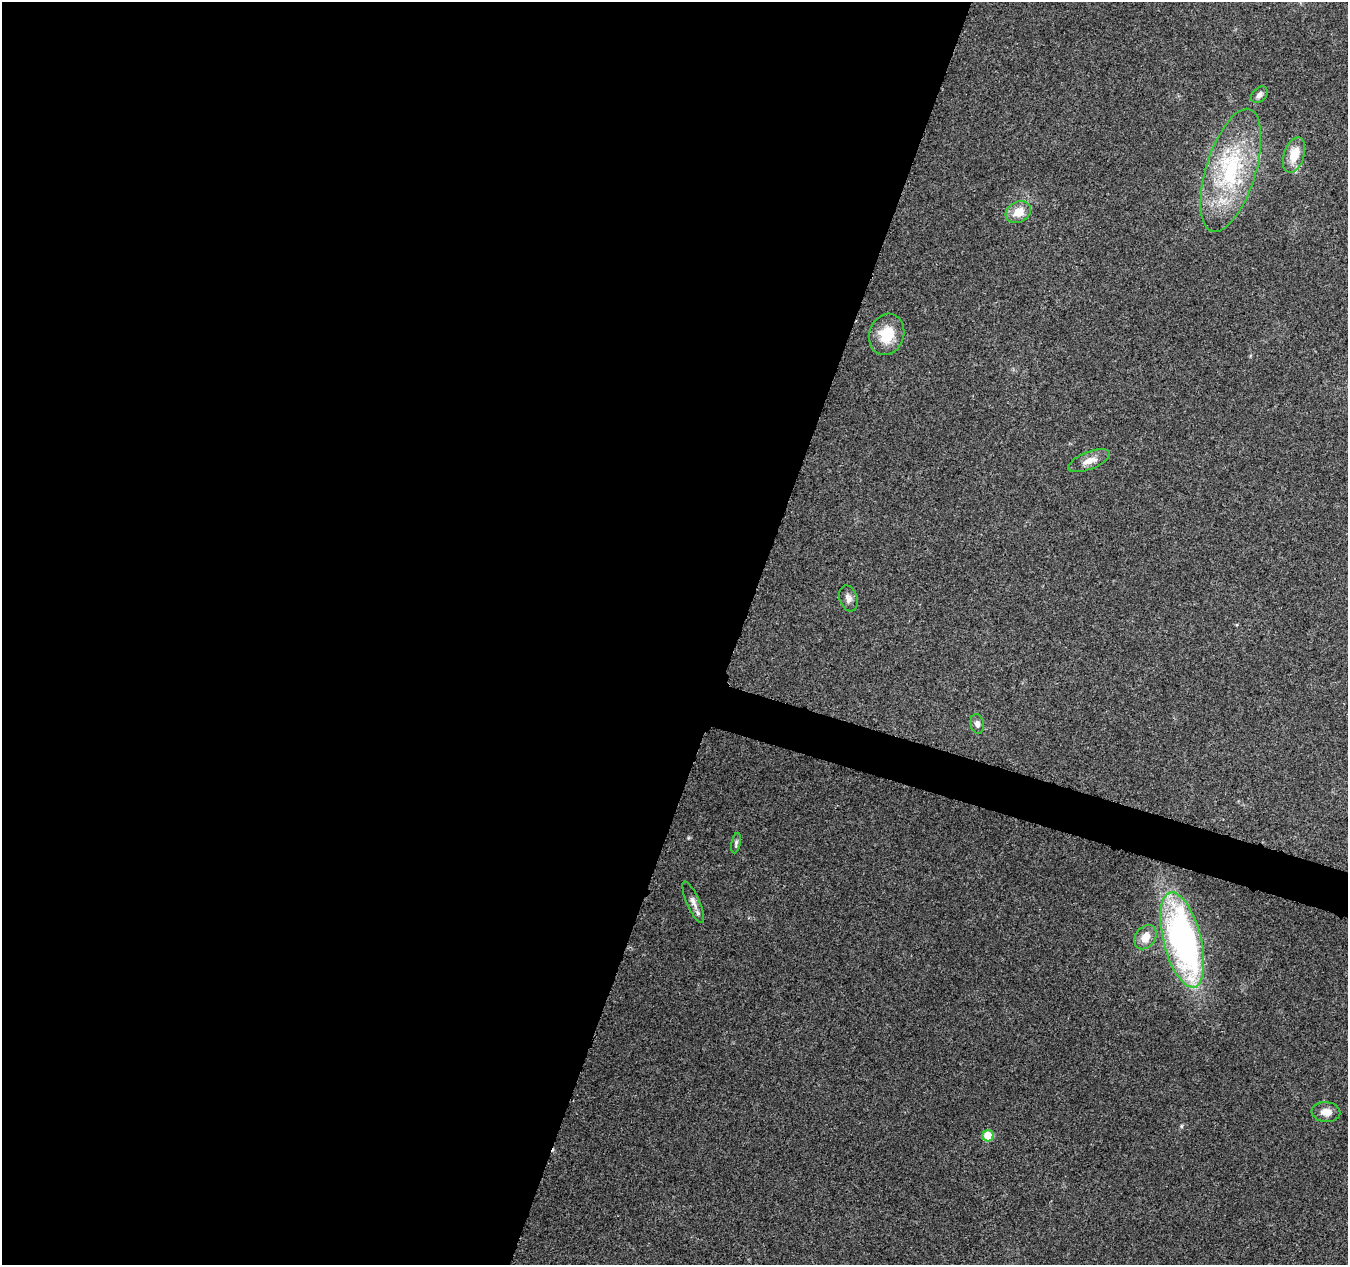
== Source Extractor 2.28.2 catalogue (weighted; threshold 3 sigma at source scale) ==
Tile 5 of 4 x 4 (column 1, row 2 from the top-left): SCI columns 19-1364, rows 2814-4076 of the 5411 x 5567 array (HDU 1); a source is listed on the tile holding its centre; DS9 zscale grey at full resolution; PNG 1350 x 1267 px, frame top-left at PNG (2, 2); each listed source drawn as its Kron ellipse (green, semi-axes under 4 px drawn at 4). Shown black and unused: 57% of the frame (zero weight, under 3 of 5 exposures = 1% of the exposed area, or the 3 px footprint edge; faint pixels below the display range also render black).
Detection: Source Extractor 2.28.2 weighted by HDU 2 'WHT'; one run over the whole footprint, this tile lists its part. Background 0.103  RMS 0.0053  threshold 0.0238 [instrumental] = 3 sigma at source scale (4.5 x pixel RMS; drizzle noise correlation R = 1.50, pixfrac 1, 0.0396/0.0396 arcsec/px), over >= 5 px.
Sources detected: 14; all 14 listed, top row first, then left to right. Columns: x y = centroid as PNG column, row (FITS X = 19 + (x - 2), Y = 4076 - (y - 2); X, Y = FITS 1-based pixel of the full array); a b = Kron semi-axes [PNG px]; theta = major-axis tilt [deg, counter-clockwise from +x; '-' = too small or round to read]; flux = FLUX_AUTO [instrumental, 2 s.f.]
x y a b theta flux
1259 95 9 6 43 2.3
1294 155 18 10 72 10
1231 170 64 25 73 56
1018 212 13 10 28 7.4
887 334 21 17 71 14
1089 461 22 8 21 5.3
849 598 13 9 -72 2.9
977 724 10 6 -78 2.2
736 843 10 4 79 1.3
693 902 22 6 -66 3.6
1145 937 13 10 54 6.2
1182 940 49 18 -76 160
1326 1112 14 10 -5 4.8
988 1136 5 5 - 14